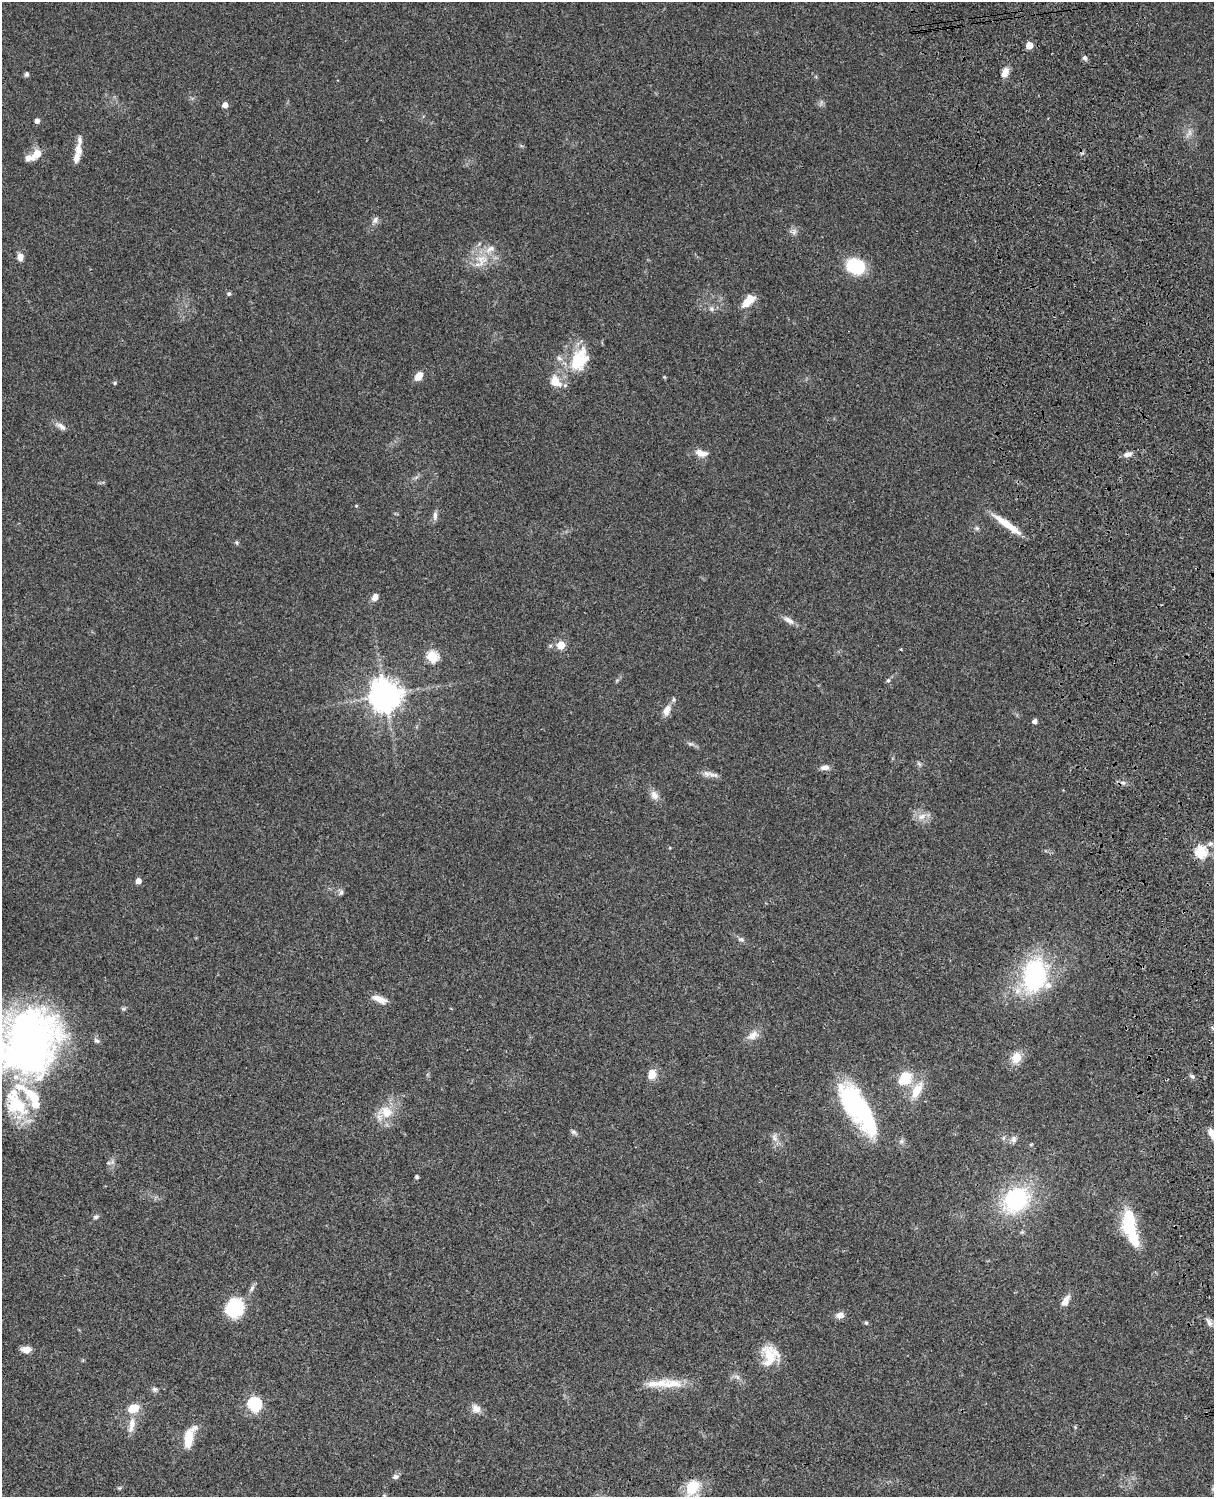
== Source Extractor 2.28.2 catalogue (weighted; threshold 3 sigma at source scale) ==
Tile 6 of 4 x 3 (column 2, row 2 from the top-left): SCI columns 1334-2545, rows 1773-3267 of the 5088 x 4926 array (HDU 1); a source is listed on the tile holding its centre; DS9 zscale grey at full resolution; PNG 1216 x 1499 px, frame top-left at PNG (2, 2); no overlay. Shown black and unused: <1% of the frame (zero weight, under 3 of 4 exposures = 6% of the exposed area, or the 3 px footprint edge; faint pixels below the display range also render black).
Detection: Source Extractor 2.28.2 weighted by HDU 2 'WHT'; one run over the whole footprint, this tile lists its part. Background 0.0871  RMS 0.0061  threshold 0.0272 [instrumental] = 3 sigma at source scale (4.5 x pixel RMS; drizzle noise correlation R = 1.50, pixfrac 1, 0.05/0.05 arcsec/px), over >= 5 px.
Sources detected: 110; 4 inside a brighter object's white glare — not listed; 15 inside a brighter listed object's ellipse — not listed separately; the other 91 listed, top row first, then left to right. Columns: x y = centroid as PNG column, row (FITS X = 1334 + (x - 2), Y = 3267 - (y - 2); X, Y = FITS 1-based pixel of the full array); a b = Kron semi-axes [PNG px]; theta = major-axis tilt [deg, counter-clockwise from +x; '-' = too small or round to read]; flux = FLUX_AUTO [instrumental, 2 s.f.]
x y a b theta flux
1029 45 5 5 - 9.5
1085 58 7 6 - 1.4
1005 73 12 7 65 4.7
26 74 5 5 - 1.5
225 105 5 4 - 4.5
37 121 4 4 - 2.8
1189 133 10 6 83 2.6
78 150 14 8 -79 4.5
37 153 13 8 55 7.5
375 220 10 7 60 2.3
794 232 9 5 66 1.9
20 257 10 7 -85 3.5
481 260 19 15 73 12
855 266 14 11 -24 38
229 294 6 5 - 1.1
748 301 20 9 44 7.4
711 309 7 6 - 1.6
579 360 33 21 64 27
419 376 11 8 51 5.2
664 377 5 4 - 0.59
555 382 13 10 -49 10
115 383 5 4 - 0.86
61 426 15 7 -33 3.2
701 453 15 8 -14 5.6
1128 454 11 6 10 2.9
356 506 4 4 - 0.61
435 516 13 5 -90 2.2
1007 524 41 7 -36 12
977 528 7 5 -44 1.1
237 543 6 4 -72 0.81
375 597 9 7 67 3.2
789 620 17 7 -34 3.6
561 645 5 5 - 18
432 656 6 5 - 46
888 680 6 5 - 1.1
385 695 10 10 - 900
667 710 14 9 67 5.6
1035 721 5 4 - 2.6
690 744 8 5 -8 1.4
919 764 9 3 -45 0.96
825 767 11 6 6 3.1
714 775 19 6 -9 3.4
1123 783 7 4 -1 1.5
654 795 13 9 -60 4
922 816 14 8 21 4.7
1210 844 8 7 - 2
1201 852 6 6 - 59
138 881 4 4 - 5.1
341 892 7 6 - 1.4
741 939 9 6 -9 1.7
1035 975 42 28 80 71
380 999 18 7 -22 5.9
753 1035 17 10 35 5.4
28 1041 72 65 58 270
96 1041 9 6 -38 1.6
1016 1058 13 10 61 8.4
652 1074 11 9 79 6.4
1192 1076 8 5 -36 1.3
905 1078 19 14 46 15
917 1090 23 10 61 12
855 1107 47 23 -51 63
386 1112 21 17 -16 12
573 1132 8 6 -39 1.4
1213 1134 14 7 -54 7.8
774 1138 12 8 -72 3.1
1014 1139 9 8 - 2.4
1031 1144 6 3 19 0.62
417 1177 4 4 - 1.3
1016 1200 27 21 41 63
96 1217 8 6 28 1.4
1129 1222 25 13 -89 31
252 1288 12 5 58 1.9
1065 1301 16 8 61 4.3
234 1308 18 17 - 31
840 1315 9 7 11 3.9
866 1323 5 4 - 0.87
1209 1323 12 6 -67 2.6
26 1349 12 8 0 3.9
770 1355 24 20 -61 15
737 1377 8 6 -45 1.9
671 1384 34 15 -2 15
154 1389 8 7 - 1.5
254 1404 6 6 - 94
134 1408 10 8 22 11
476 1408 13 10 -45 4.1
132 1425 22 8 80 5.7
188 1438 27 11 81 11
395 1477 8 6 -4 1.7
692 1487 24 17 63 16
119 1488 6 5 - 0.76
384 1495 6 3 -18 0.57
Overlapping masked pixels (flux is a lower limit): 1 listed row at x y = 1007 524
Isophote crosses this tile's border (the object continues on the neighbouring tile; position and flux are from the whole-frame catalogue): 3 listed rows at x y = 28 1041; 1213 1134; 692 1487